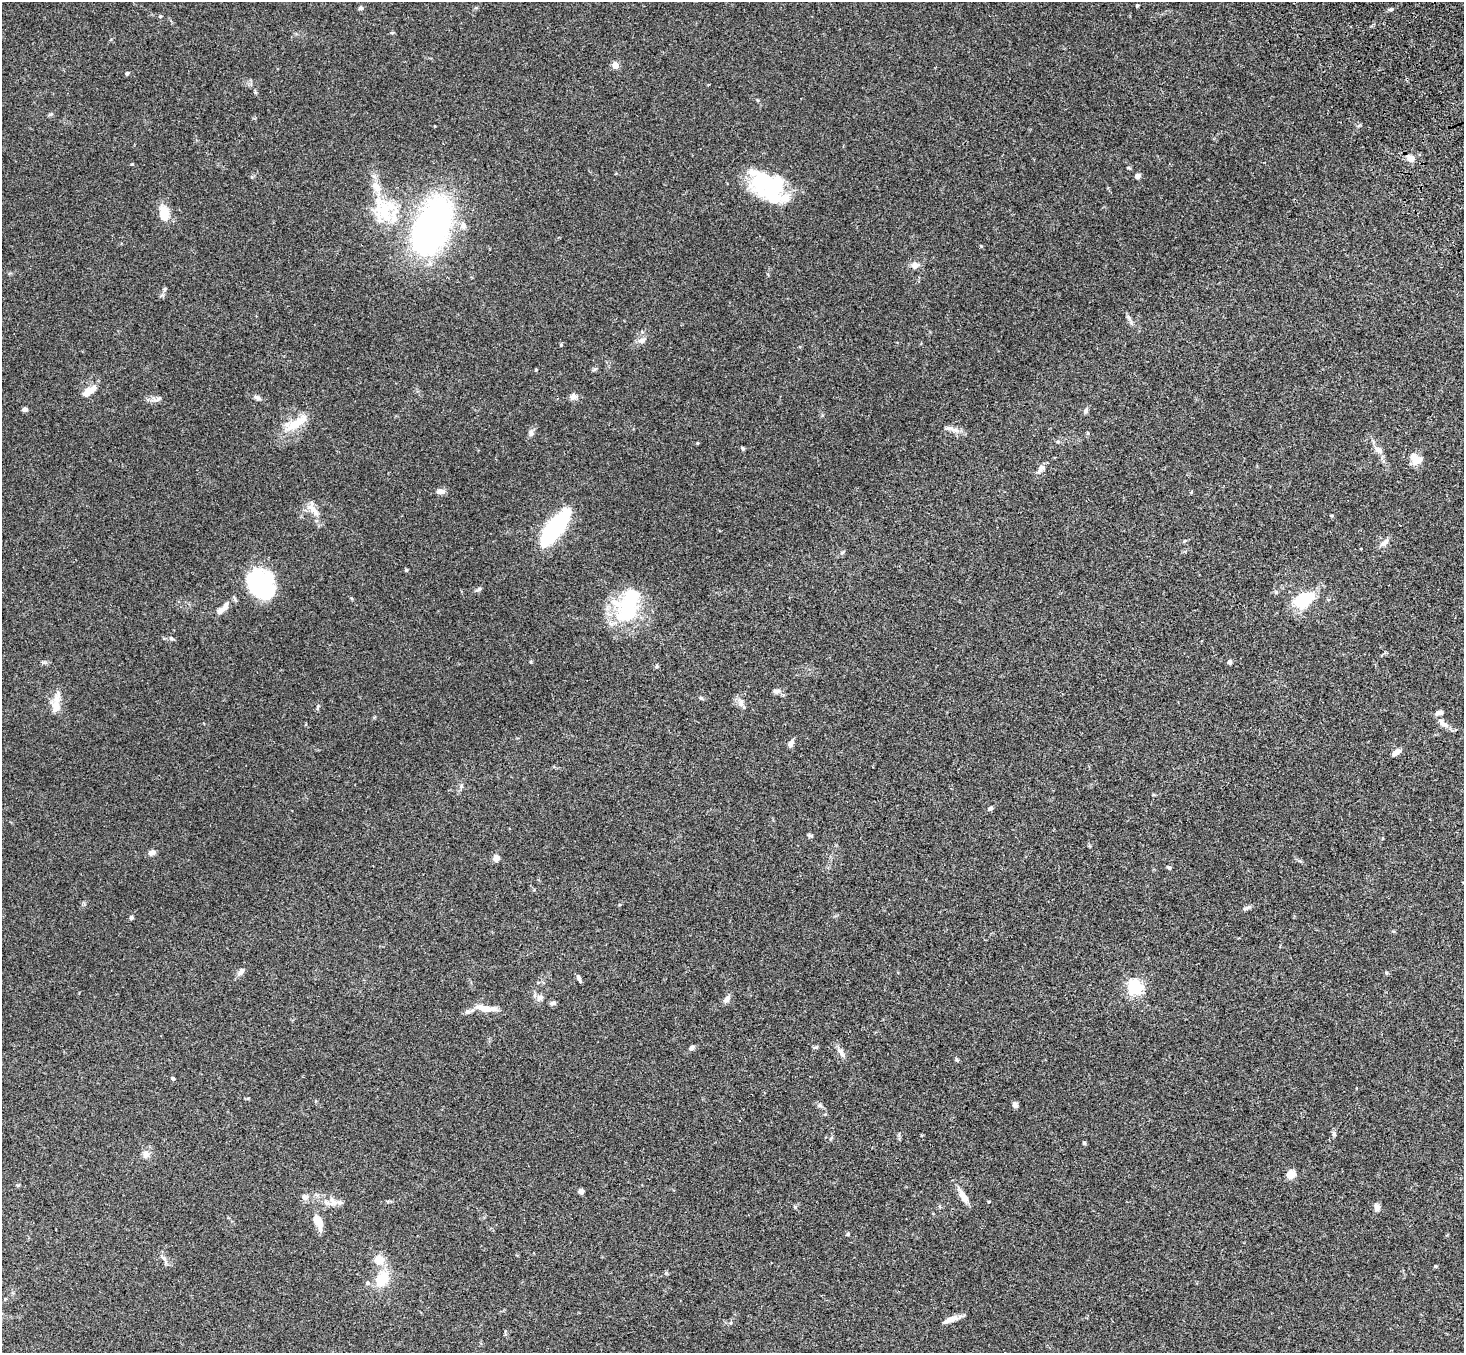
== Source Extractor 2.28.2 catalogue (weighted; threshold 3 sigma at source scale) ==
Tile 10 of 4 x 4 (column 2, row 3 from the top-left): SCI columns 1569-3030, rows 1727-3077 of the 6059 x 6016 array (HDU 1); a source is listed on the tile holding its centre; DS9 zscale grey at full resolution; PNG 1466 x 1355 px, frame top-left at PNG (2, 2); no overlay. Shown black and unused: <1% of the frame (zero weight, under 3 of 4 exposures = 6% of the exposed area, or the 3 px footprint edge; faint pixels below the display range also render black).
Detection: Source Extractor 2.28.2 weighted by HDU 2 'WHT'; one run over the whole footprint, this tile lists its part. Background 0.0606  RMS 0.0057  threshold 0.0254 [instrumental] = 3 sigma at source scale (4.5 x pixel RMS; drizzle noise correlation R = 1.50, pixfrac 1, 0.05/0.05 arcsec/px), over >= 5 px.
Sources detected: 114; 4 inside a brighter object's white glare — not listed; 7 inside a brighter listed object's ellipse — not listed separately; the other 103 listed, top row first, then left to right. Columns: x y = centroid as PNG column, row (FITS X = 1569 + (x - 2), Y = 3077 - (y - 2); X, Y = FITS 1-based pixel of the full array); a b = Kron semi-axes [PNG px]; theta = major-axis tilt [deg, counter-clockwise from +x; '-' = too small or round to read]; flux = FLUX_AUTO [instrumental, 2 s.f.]
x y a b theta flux
1137 5 4 3 - 0.7
361 8 6 5 - 1.3
1390 9 9 3 4 0.95
160 16 5 4 - 0.57
615 65 5 5 - 7.3
127 73 5 4 - 0.92
1411 158 10 7 -11 4
1129 168 6 3 -19 0.55
1137 176 6 5 - 2
768 183 49 22 -18 39
376 186 15 9 -45 5
387 208 36 23 16 26
164 213 19 10 -81 9.6
463 226 9 8 - 3
431 227 36 20 65 260
981 246 5 3 - 0.47
915 265 8 7 - 3.5
164 289 7 4 89 0.87
1128 317 8 5 -60 1.4
641 340 10 7 24 2.2
561 345 4 4 - 0.55
536 370 4 4 - 0.48
89 392 18 7 34 6.5
573 396 9 7 7 2.5
257 398 10 6 -24 1.6
158 399 9 4 35 1.2
25 409 6 5 - 1.5
1086 411 7 6 - 1.3
297 423 40 11 33 12
951 429 22 6 -14 3.6
531 433 9 6 82 1.7
697 443 5 3 - 0.43
743 449 5 5 - 0.7
1378 450 13 7 -36 3.2
1416 459 13 10 -35 7.6
1040 468 14 7 58 2.6
441 491 10 6 2 2.8
313 510 24 8 -47 5.6
1331 515 5 3 - 0.55
554 528 37 12 52 78
1184 541 5 3 - 0.5
1384 543 15 7 44 2.9
843 552 7 4 45 0.75
406 570 5 4 - 0.56
253 583 22 15 83 27
479 589 11 4 27 1.2
1304 600 27 16 30 21
628 605 46 27 68 40
225 607 14 7 63 3.1
171 638 7 4 -40 0.95
1229 662 5 5 - 1.4
656 666 6 4 45 0.68
777 691 10 7 1 1.8
701 698 6 5 - 0.92
741 703 13 7 -71 2.9
56 706 24 10 85 7.2
318 707 9 4 79 0.91
1443 723 20 7 -45 3.4
791 743 9 6 65 2.1
1397 752 11 5 32 2.9
461 786 7 5 60 1.1
990 808 6 5 - 1.2
810 835 8 4 -23 0.76
152 853 8 6 19 2.4
496 858 6 5 - 4.7
1300 861 6 4 -18 0.76
1169 867 6 4 -47 0.85
1247 908 13 3 24 1.3
131 917 5 5 - 1
241 972 11 6 52 2.5
1386 973 5 3 - 0.58
579 978 8 4 -70 1.5
1135 987 6 6 - 130
540 998 13 6 44 2
727 999 10 6 55 2.6
553 1003 8 5 20 1.3
487 1009 21 8 -5 7.9
467 1012 9 7 25 1.8
691 1048 7 5 42 1.4
841 1053 17 6 -57 2.7
957 1060 7 3 -71 0.66
173 1078 5 4 - 1.1
820 1105 8 5 -22 1.3
1015 1105 7 5 -65 2.2
1334 1133 6 5 - 0.97
831 1138 6 4 70 0.74
1084 1143 5 4 - 0.7
146 1154 10 8 79 3
1291 1174 5 5 - 17
581 1191 6 5 - 1.8
963 1196 24 7 -60 4.7
305 1197 9 7 3 2.2
327 1202 12 7 -41 3.5
339 1202 14 6 -3 2.9
795 1207 5 4 - 0.65
1377 1207 10 7 -80 2.3
318 1221 16 8 -65 7.4
848 1234 5 4 - 0.64
164 1259 16 5 -64 2.2
379 1260 11 11 - 7.2
1436 1266 4 4 - 0.56
382 1279 20 14 63 13
950 1320 21 6 23 4.3
Unlisted compact peaks at least as high as the median listed source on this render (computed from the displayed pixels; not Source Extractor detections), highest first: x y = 132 164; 531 662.